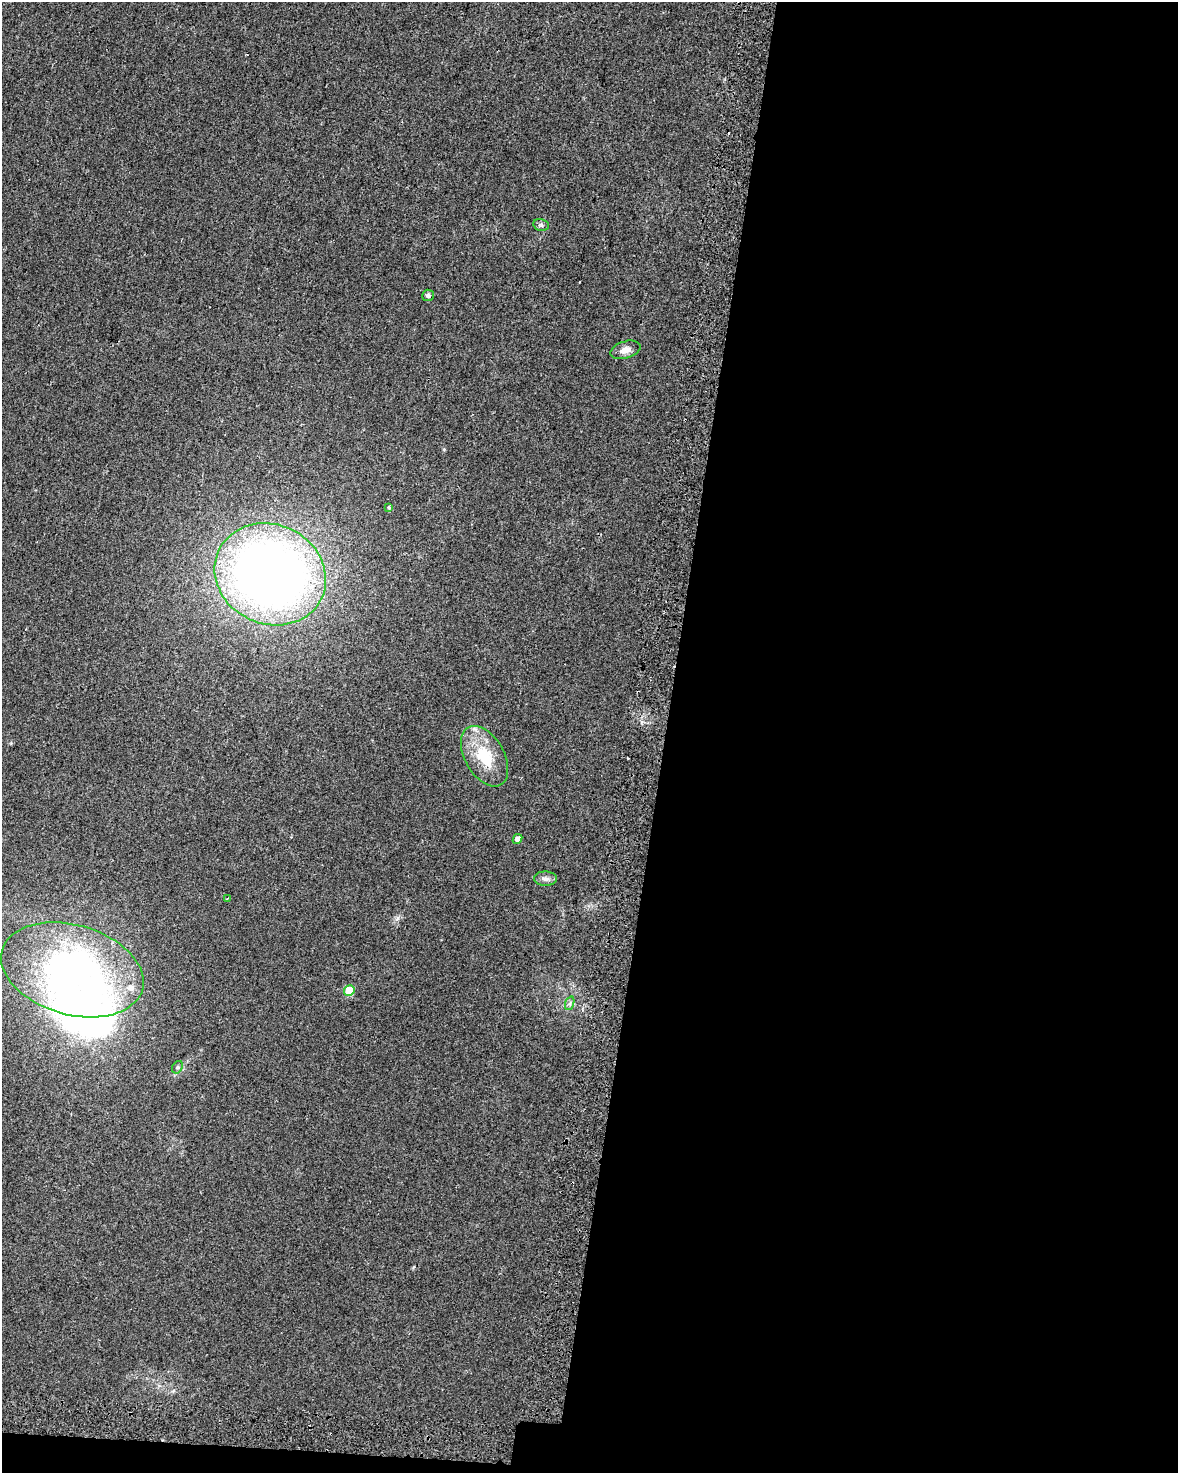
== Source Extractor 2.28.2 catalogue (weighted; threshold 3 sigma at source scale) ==
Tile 12 of 4 x 3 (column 4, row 3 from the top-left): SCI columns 3582-4757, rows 337-1807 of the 4803 x 5029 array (HDU 1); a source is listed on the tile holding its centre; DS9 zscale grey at full resolution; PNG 1180 x 1475 px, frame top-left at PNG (2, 2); each listed source drawn as its Kron ellipse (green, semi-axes under 4 px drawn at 4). Shown black and unused: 44% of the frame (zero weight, under 2 of 3 exposures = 4% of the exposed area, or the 3 px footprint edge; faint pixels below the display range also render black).
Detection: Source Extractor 2.28.2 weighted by HDU 2 'WHT'; one run over the whole footprint, this tile lists its part. Background 0.0284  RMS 0.0049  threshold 0.0221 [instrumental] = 3 sigma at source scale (4.5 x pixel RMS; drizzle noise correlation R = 1.50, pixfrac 1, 0.0396/0.0396 arcsec/px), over >= 5 px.
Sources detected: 17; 3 inside a brighter object's white glare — neither listed nor drawn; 1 inside a brighter listed object's ellipse — not listed separately; the other 13 listed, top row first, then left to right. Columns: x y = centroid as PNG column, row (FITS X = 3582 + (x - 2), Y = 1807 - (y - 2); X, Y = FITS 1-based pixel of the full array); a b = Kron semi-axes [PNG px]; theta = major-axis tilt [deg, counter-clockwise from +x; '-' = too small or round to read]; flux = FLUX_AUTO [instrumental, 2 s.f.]
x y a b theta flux
541 225 8 6 -12 1.2
428 295 6 5 - 1.2
625 350 16 8 17 3.3
389 507 4 3 - 3.3
270 574 57 50 -25 420
484 756 33 19 -60 20
518 839 5 4 - 2.7
545 879 11 7 0 2
228 898 4 2 - 0.51
72 970 73 45 -16 170
349 990 6 5 - 16
570 1003 7 4 72 1
177 1067 7 5 60 0.75